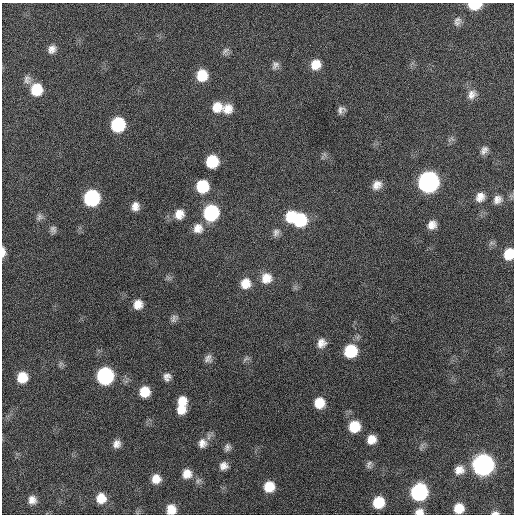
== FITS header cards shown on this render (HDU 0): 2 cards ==
NAXIS1  =                  512 / Axis length
NAXIS2  =                  512 / Axis length

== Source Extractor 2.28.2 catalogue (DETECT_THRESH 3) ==
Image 512 x 512 px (HDU 0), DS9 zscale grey, 1 PNG px = 1 image px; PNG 516 x 516 px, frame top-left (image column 1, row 512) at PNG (2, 3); no overlay
Background 539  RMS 16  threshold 47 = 3 sigma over >= 5 px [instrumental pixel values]
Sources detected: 71; all 71 listed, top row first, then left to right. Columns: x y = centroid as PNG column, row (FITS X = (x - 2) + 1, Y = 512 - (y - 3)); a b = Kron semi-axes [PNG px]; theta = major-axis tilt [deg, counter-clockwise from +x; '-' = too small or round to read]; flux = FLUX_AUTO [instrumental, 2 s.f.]
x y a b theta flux
474 5 11 6 2 35000
457 23 11 9 -6 5300
52 49 10 9 - 6400
226 51 12 8 45 4000
316 64 11 10 - 14000
275 65 11 9 55 4900
202 75 12 11 - 24000
27 80 12 10 -82 5700
36 89 11 11 - 30000
472 94 13 11 52 8000
217 107 13 13 - 16000
228 109 13 12 - 12000
341 110 8 6 37 4400
118 125 11 10 - 69000
484 150 10 7 58 5100
212 161 10 10 - 36000
428 182 12 11 - 390000
377 185 11 9 43 8500
202 186 11 10 - 39000
480 197 11 10 - 8600
92 198 11 10 - 120000
497 199 12 11 - 7000
135 206 10 8 87 8100
211 213 12 11 - 97000
179 214 13 12 - 12000
290 216 12 9 70 25000
39 217 10 9 - 4000
300 220 13 13 - 56000
432 225 10 9 - 8600
198 228 13 13 - 11000
53 229 9 7 -88 3800
276 233 12 9 65 4900
3 252 11 5 -89 6700
509 254 10 8 73 22000
266 278 14 13 - 15000
245 283 12 12 - 15000
138 304 10 9 - 11000
174 318 11 8 52 4100
321 343 11 11 - 8800
350 351 12 11 - 46000
208 359 11 10 - 5500
246 359 11 6 21 3100
61 364 9 5 68 2600
105 376 11 10 - 160000
22 377 11 10 - 22000
167 377 9 8 - 5900
145 392 10 9 - 20000
182 401 10 10 - 13000
319 403 10 10 - 19000
181 409 11 11 - 15000
354 426 11 11 - 27000
371 439 10 9 - 12000
202 443 12 12 - 8900
117 444 8 7 - 6500
227 447 9 7 71 4100
369 464 11 7 73 3600
483 465 11 11 - 490000
224 466 10 9 - 6800
459 470 11 10 - 9200
187 474 10 10 - 12000
156 479 9 8 - 11000
198 481 9 6 41 3300
269 487 10 9 - 20000
419 492 11 10 - 160000
101 498 10 10 - 16000
32 500 8 8 - 7200
379 502 9 9 - 29000
459 508 9 8 - 16000
171 509 9 9 - 13000
419 512 9 6 5 6800
495 513 9 4 1 3200
At the frame edge (FLAGS 8, measured only in part): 6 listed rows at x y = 474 5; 3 252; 509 254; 171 509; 419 512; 495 513